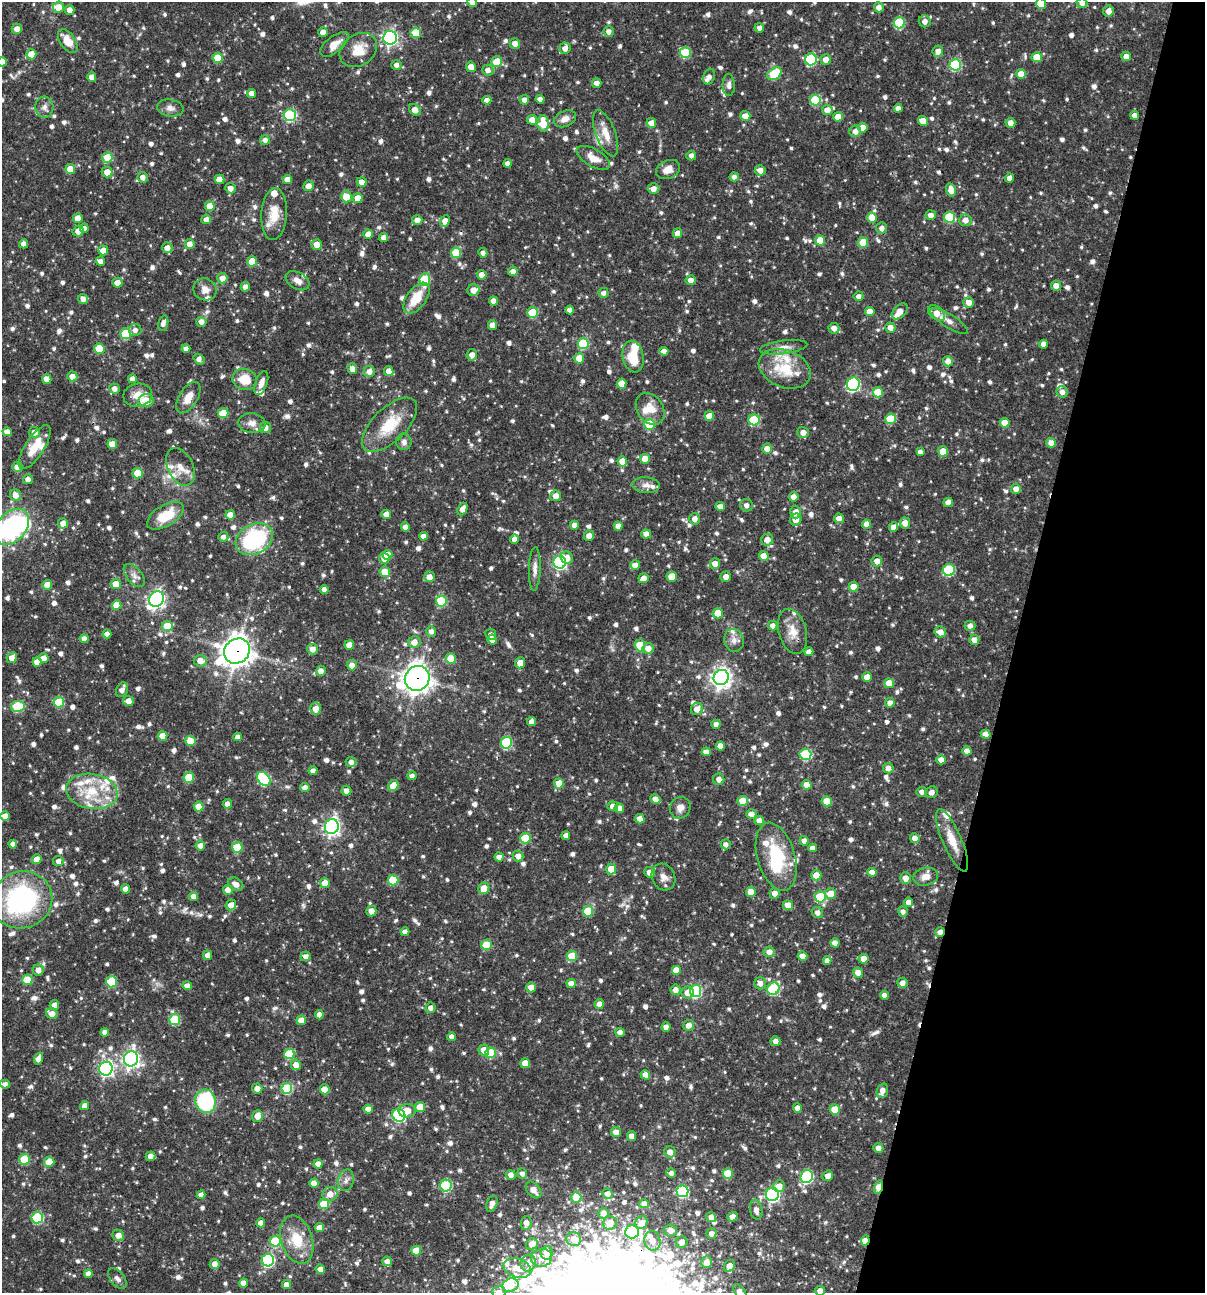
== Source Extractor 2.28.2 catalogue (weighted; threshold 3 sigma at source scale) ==
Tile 8 of 4 x 4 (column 4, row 2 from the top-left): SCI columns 3860-5062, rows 2585-3875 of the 5187 x 5168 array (HDU 1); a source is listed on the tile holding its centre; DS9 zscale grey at full resolution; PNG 1207 x 1295 px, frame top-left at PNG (2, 2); each listed source drawn as its Kron ellipse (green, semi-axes under 4 px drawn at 4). Shown black and unused: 16% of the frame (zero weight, under 3 of 4 exposures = <1% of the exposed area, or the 3 px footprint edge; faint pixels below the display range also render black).
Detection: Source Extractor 2.28.2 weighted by HDU 2 'WHT'; one run over the whole footprint, this tile lists its part. Background 0.064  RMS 0.0036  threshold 0.0161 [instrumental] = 3 sigma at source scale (4.5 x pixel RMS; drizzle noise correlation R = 1.50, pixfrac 1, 0.05/0.05 arcsec/px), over >= 5 px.
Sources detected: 1155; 4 inside a brighter object's white glare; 2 cosmic-ray / hot-pixel residue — neither listed nor drawn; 38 inside a brighter listed object's ellipse — not listed separately; of the other 1111, all 500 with FLUX_AUTO >= 1.57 (the completeness limit of this list) listed and drawn (611 fainter detections not listed), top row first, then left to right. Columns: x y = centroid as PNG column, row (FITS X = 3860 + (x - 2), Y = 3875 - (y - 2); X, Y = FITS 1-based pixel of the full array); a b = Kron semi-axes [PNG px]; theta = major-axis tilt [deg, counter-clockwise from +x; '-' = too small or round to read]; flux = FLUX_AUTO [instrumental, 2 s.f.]
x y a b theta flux
472 2 5 5 - 4.2
1082 3 5 5 - 1.8
1041 4 5 5 - 7.7
59 7 5 5 - 4.1
879 7 5 5 - 2.2
69 10 5 4 - 2.5
1108 11 5 5 - 2.6
925 21 6 6 - 2.3
899 23 5 5 - 18
759 28 5 4 - 1.9
17 29 5 5 - 2.5
609 31 5 5 - 2
323 32 4 4 - 2.4
416 33 5 5 - 9.4
390 38 7 7 - 87
68 41 13 7 -56 6
334 44 17 8 39 4.2
515 44 5 5 - 2.5
565 48 6 5 - 2.3
358 50 20 15 35 7
938 51 6 5 - 2.4
685 53 5 5 - 17
31 54 5 5 - 6.7
1126 56 5 4 - 2.3
1037 57 5 5 - 7.3
218 58 5 5 - 8.4
811 59 6 6 - 30
826 59 5 5 - 2.6
2 62 4 4 - 2.7
497 62 5 5 - 7.3
396 65 5 5 - 1.8
955 65 6 5 - 27
471 67 5 5 - 2.8
488 70 6 5 - 2
774 74 8 5 35 18
1021 74 5 4 - 4.2
92 77 4 4 - 2.9
709 77 8 5 68 1.8
597 83 4 4 - 2.2
729 85 11 6 -89 1.6
251 93 4 4 - 2.4
540 99 4 4 - 2
487 100 4 4 - 2.3
524 100 5 5 - 2.1
815 100 5 5 - 17
44 107 10 9 - 2
170 108 13 8 -10 2.2
898 108 4 4 - 2.4
415 110 6 5 - 3.5
827 110 5 5 - 3
290 115 6 6 - 36
1135 115 4 4 - 2.2
745 116 5 5 - 3.7
838 117 5 5 - 4.2
565 119 11 7 25 2.7
532 120 5 5 - 4.1
923 121 5 5 - 4.6
543 123 8 5 -86 8.2
651 123 5 5 - 3.2
1010 123 5 5 - 2.4
863 128 5 4 - 4.5
855 131 6 5 - 2.3
606 133 24 10 -69 5.3
265 140 5 4 - 1.8
691 156 5 5 - 1.8
107 157 5 5 - 7.6
593 158 19 8 -30 4.2
508 163 4 4 - 1.6
70 169 5 5 - 5.3
668 169 12 9 23 3.7
760 170 5 5 - 2.7
107 172 5 5 - 4.1
143 177 5 5 - 2.2
734 177 4 4 - 1.6
1010 178 4 4 - 2.7
220 179 5 4 - 3.3
287 179 4 4 - 3.4
362 182 5 4 - 2.3
308 186 5 5 - 2.8
230 188 5 5 - 2.2
653 189 6 5 - 2.4
951 190 6 5 - 3.6
346 197 5 5 - 6.2
358 198 5 5 - 3.7
210 206 5 5 - 5.1
274 214 26 13 86 7.3
931 215 5 5 - 2.2
872 217 5 5 - 5.1
950 217 5 5 - 18
78 218 5 4 - 3.7
206 219 5 4 - 2.1
417 220 5 5 - 2.6
965 220 6 6 - 2.7
445 221 6 4 66 3.9
84 228 4 4 - 2.4
882 228 5 5 - 1.8
78 231 5 5 - 2.6
678 233 5 4 - 2.9
368 234 4 4 - 3.2
383 237 4 4 - 2.1
820 241 5 5 - 7.9
863 242 5 5 - 9.2
24 244 4 4 - 2
190 244 5 5 - 2.7
316 244 5 5 - 3.2
167 248 5 5 - 2.7
103 250 5 5 - 3.8
456 253 5 5 - 11
483 253 5 4 - 1.6
100 261 5 4 - 1.9
252 261 5 5 - 8.7
513 271 5 4 - 2.3
482 275 4 4 - 2.4
222 278 5 5 - 3
425 280 6 5 - 20
691 280 5 5 - 2.3
297 281 13 8 -31 2.5
117 283 5 5 - 3
1056 286 5 5 - 3.2
245 287 5 4 - 1.8
205 289 12 11 - 2.8
473 290 6 5 - 3.7
603 293 5 5 - 1.6
859 296 5 5 - 1.8
416 298 18 9 53 9.1
83 299 5 4 - 2.1
493 301 4 4 - 2.9
969 302 5 5 - 3.2
570 310 4 4 - 2.3
870 311 5 4 - 3.4
900 311 9 6 45 3.5
533 312 5 5 - 15
937 313 9 6 -39 4
949 321 21 6 -32 2.6
201 322 5 5 - 2.2
163 323 8 5 77 1.9
492 325 4 4 - 3.4
834 328 5 5 - 2.4
890 328 5 5 - 2.4
135 330 6 6 - 1.8
126 334 5 5 - 13
583 344 5 5 - 23
1043 344 4 4 - 2.3
784 347 24 6 7 3
186 348 4 4 - 1.7
99 349 5 5 - 11
664 351 4 4 - 2.3
472 355 5 5 - 2.4
633 357 16 10 -79 9.4
579 358 5 5 - 7
199 359 6 4 -39 1.7
948 361 5 5 - 2.3
352 369 5 4 - 2.8
785 369 27 18 -21 13
369 371 6 5 - 2.3
389 371 5 4 - 3
72 376 5 5 - 3.2
47 379 5 4 - 3.5
132 379 4 4 - 2.2
245 379 12 10 -18 7.3
261 383 12 5 70 2.5
622 384 5 5 - 3.3
853 384 7 6 - 54
114 389 5 5 - 2.3
878 392 5 5 - 8.2
1062 392 6 5 - 2.2
138 395 14 11 11 4.3
188 398 17 9 58 4.8
146 401 8 6 4 6.8
650 409 17 13 -55 5.9
223 413 5 5 - 10
709 416 5 5 - 4.1
891 419 5 5 - 13
754 420 5 5 - 19
252 423 13 10 -6 2.8
1005 423 5 4 - 4.6
650 424 5 5 - 14
389 425 35 17 44 13
265 428 5 5 - 2.6
7 432 4 4 - 2.3
34 432 5 5 - 2.9
803 432 6 5 - 2.5
404 442 8 7 - 1.6
1051 443 5 5 - 3.3
112 444 5 4 - 5.8
35 447 25 9 57 7.9
767 449 5 5 - 2.7
943 451 5 5 - 7.4
920 452 4 4 - 1.7
645 459 5 5 - 4.4
622 461 5 4 - 5.4
17 467 5 5 - 3
180 467 20 12 -65 4.7
138 473 5 5 - 8.6
28 479 5 5 - 2.2
646 485 14 8 -4 2.4
1016 489 5 5 - 2.6
16 495 6 5 - 3
556 496 5 5 - 2.5
794 497 5 4 - 2.5
948 502 5 4 - 2.3
746 505 6 6 - 1.8
720 507 5 4 - 2.8
462 509 7 4 64 2.6
796 512 6 5 - 2.8
386 514 5 4 - 2.5
230 515 5 4 - 4
165 516 20 10 31 11
839 518 5 5 - 2.7
695 519 6 5 - 2.3
796 519 6 5 - 3.1
63 523 5 5 - 2.7
905 523 5 5 - 3.4
867 524 4 4 - 3.4
574 525 4 4 - 2.3
618 526 4 4 - 2.3
12 527 20 14 48 54
405 527 4 4 - 2.3
893 527 5 4 - 2.3
646 534 5 4 - 2.6
423 536 4 4 - 2.3
589 536 5 5 - 2.3
223 537 5 5 - 1.6
254 539 20 14 28 37
514 539 5 4 - 2.3
767 540 6 6 - 3.8
387 555 5 5 - 4.9
764 556 5 4 - 5
384 558 5 5 - 3
567 558 6 6 - 3.3
877 561 5 5 - 2.7
560 562 6 6 - 67
715 564 5 5 - 3.5
635 565 5 5 - 2.8
535 569 22 6 88 2.4
949 570 6 6 - 26
385 572 5 5 - 6.1
134 575 13 7 -50 2.2
429 577 5 5 - 3.1
672 577 5 5 - 6.2
726 577 5 5 - 2.3
644 578 5 5 - 2.5
116 584 5 5 - 4.8
47 585 5 5 - 4.3
853 587 5 5 - 5.4
324 589 5 4 - 1.7
156 599 8 7 - 130
441 601 5 5 - 16
117 605 5 4 - 5.5
718 613 5 5 - 6.4
167 626 5 5 - 8.5
773 626 5 5 - 2.1
970 626 5 5 - 1.8
431 631 5 5 - 1.6
793 631 23 14 -74 5.7
940 632 6 5 - 2.7
107 634 4 4 - 2.5
491 634 5 5 - 1.6
84 639 4 4 - 2.5
492 640 5 4 - 1.9
734 640 11 9 -74 2.4
974 640 5 5 - 2.5
414 642 6 6 - 3.1
349 645 5 5 - 3.6
640 645 6 5 - 11
648 648 6 5 - 2.6
313 649 5 5 - 2.6
237 651 13 12 - 430
809 652 4 4 - 2
12 658 5 5 - 3.1
44 658 5 4 - 2.7
451 659 5 5 - 7.3
200 661 6 5 - 3.8
37 662 5 4 - 2.9
520 663 5 5 - 3.6
352 665 5 5 - 2.4
321 671 5 5 - 2.4
867 677 4 4 - 3.8
417 678 13 12 - 350
721 678 8 7 - 210
889 683 5 5 - 6.1
122 690 8 5 64 2
129 701 5 4 - 2.9
59 702 5 5 - 15
890 703 5 4 - 2.3
18 706 7 5 8 23
316 709 6 5 - 3.5
697 709 6 6 - 2.7
532 722 4 4 - 2.6
716 724 4 4 - 1.8
985 734 5 4 - 2.4
162 736 5 5 - 6.2
238 737 4 4 - 1.9
190 741 5 5 - 7.7
506 743 6 5 - 26
720 746 4 4 - 2.6
967 751 4 4 - 2.5
706 752 4 4 - 2.3
805 754 6 5 - 25
941 760 5 4 - 2.8
351 762 5 5 - 1.8
888 768 5 5 - 2.2
313 771 4 4 - 1.7
412 776 4 4 - 1.8
189 778 5 5 - 11
264 779 8 5 -45 29
719 779 5 5 - 2
559 783 5 5 - 5.7
807 785 5 4 - 4.6
393 786 6 5 - 4.8
305 788 4 4 - 2.2
92 791 26 17 -10 14
346 791 5 4 - 2.3
922 792 5 5 - 2
932 792 6 5 - 1.8
655 799 5 4 - 2.7
743 801 5 5 - 9.4
827 801 5 5 - 6.4
227 804 5 4 - 1.9
613 806 5 5 - 2.7
199 807 5 4 - 4.5
619 808 5 4 - 2.5
680 808 11 10 - 2.4
751 814 5 4 - 2.7
5 816 4 4 - 2.9
640 819 5 4 - 3.1
759 820 4 4 - 2.4
332 827 7 7 - 120
566 835 4 4 - 2.3
525 838 5 5 - 12
915 838 5 4 - 2.7
952 840 34 9 -67 7.2
804 841 5 4 - 1.9
13 844 4 4 - 2
726 844 5 5 - 1.6
200 846 5 5 - 2.3
237 847 5 5 - 11
813 848 4 4 - 2.2
518 856 5 5 - 2.4
499 857 4 4 - 2.4
776 857 35 19 -74 20
37 859 5 4 - 2.7
58 861 5 5 - 1.7
611 869 5 5 - 7
650 872 5 5 - 2.4
872 872 4 4 - 3.2
816 875 5 5 - 5
663 877 14 11 -64 2.8
926 877 12 9 14 3.2
905 878 6 5 - 2.6
393 880 5 5 - 14
325 883 5 5 - 5.9
236 884 8 6 -33 2.6
484 888 6 5 - 4.8
126 889 4 4 - 2.4
228 890 5 5 - 3.3
751 892 5 5 - 4.5
775 893 5 5 - 2.4
831 894 5 5 - 5.2
194 897 4 4 - 2.4
820 897 5 5 - 19
22 900 30 28 20 57
908 902 4 4 - 2.4
231 905 5 5 - 2.6
788 905 5 4 - 4.5
371 911 5 5 - 2.9
588 911 5 5 - 13
817 912 6 5 - 1.8
903 912 5 5 - 1.6
405 932 4 4 - 2.1
940 932 5 4 - 2.6
835 943 4 4 - 2.4
486 945 5 5 - 11
769 952 5 5 - 2.3
208 955 4 4 - 2.2
306 956 5 5 - 2
572 956 5 5 - 11
802 956 5 4 - 3.5
864 959 5 5 - 3.7
827 961 4 4 - 2.1
38 970 5 5 - 2.5
676 970 5 5 - 4.5
858 973 5 5 - 2.6
27 980 5 5 - 12
111 982 5 5 - 16
760 983 6 5 - 2
902 983 5 5 - 2.2
571 984 5 4 - 2.7
187 986 4 4 - 2.2
531 987 5 5 - 3.3
773 989 7 5 52 30
676 990 5 5 - 2.4
696 991 6 5 - 36
687 993 6 6 - 3.6
884 995 4 4 - 2
599 1004 5 4 - 2.5
54 1005 5 4 - 2.5
430 1008 5 5 - 1.9
52 1014 6 5 - 3.6
319 1015 5 4 - 1.8
175 1020 5 5 - 20
301 1020 5 5 - 4
689 1025 5 5 - 2.7
666 1027 5 4 - 2
105 1032 4 4 - 1.9
620 1032 5 4 - 2.3
452 1037 4 4 - 2.4
775 1041 5 5 - 2.1
484 1050 5 5 - 4.8
491 1053 5 5 - 15
289 1054 5 5 - 14
39 1059 6 4 71 3
131 1059 7 7 - 130
525 1063 5 5 - 4.7
296 1065 5 5 - 2.9
106 1069 7 6 - 87
645 1075 5 4 - 2.7
5 1084 5 4 - 1.7
257 1088 5 5 - 2.4
287 1088 5 5 - 23
325 1089 5 5 - 6
882 1091 7 5 71 2.5
206 1101 12 10 -78 31
85 1106 4 4 - 3
420 1107 5 5 - 6.2
797 1108 4 4 - 2.2
368 1109 4 4 - 2.6
835 1109 5 5 - 7.1
407 1111 8 6 4 4
399 1115 7 6 - 45
257 1116 6 5 - 3.5
616 1132 5 5 - 2.7
631 1136 5 4 - 2.6
878 1148 5 4 - 2.4
670 1152 6 5 - 2.9
151 1156 5 5 - 2.3
24 1159 5 5 - 13
49 1162 5 5 - 6.6
318 1164 4 4 - 2.6
522 1173 5 5 - 1.6
671 1173 5 5 - 1.6
728 1173 5 5 - 8.8
511 1175 5 5 - 2.2
828 1176 6 5 - 2.8
807 1177 7 6 - 40
346 1180 11 7 76 1.7
314 1183 4 4 - 2.9
446 1186 6 5 - 29
779 1186 6 6 - 3.1
879 1187 7 4 76 11
533 1190 9 6 -50 2.4
682 1191 6 6 - 42
330 1194 7 7 - 3.3
608 1194 5 5 - 2.1
201 1195 4 4 - 2.5
772 1195 6 6 - 70
576 1197 5 5 - 8.7
324 1204 5 5 - 12
492 1204 8 5 69 2.4
644 1204 5 4 - 2.4
756 1210 10 6 -79 2.1
603 1213 5 5 - 2.5
711 1217 5 5 - 2.4
733 1217 5 5 - 2.8
37 1218 6 5 - 28
261 1223 4 4 - 2.6
526 1223 7 5 81 2.7
610 1223 7 7 - 3.8
641 1223 7 6 - 3
319 1228 4 4 - 2.9
670 1230 6 6 - 2.6
632 1232 7 6 - 38
711 1234 5 5 - 2.1
118 1235 6 5 - 2.7
574 1239 7 7 - 3.7
297 1240 25 15 -73 10
275 1241 5 5 - 20
652 1241 10 8 -79 3.7
865 1241 5 4 - 7.5
682 1242 6 5 - 2.6
532 1244 6 5 - 2.8
416 1251 5 5 - 7.1
547 1253 7 6 - 3.8
542 1258 10 8 13 3.2
268 1260 6 6 - 46
387 1261 5 4 - 2.3
707 1262 6 5 - 2.7
528 1263 9 7 61 2.5
215 1264 5 5 - 2.5
729 1266 6 5 - 3
517 1268 14 9 -18 4.7
320 1269 5 4 - 2.1
88 1274 4 4 - 2.1
117 1279 12 7 -51 1.7
243 1283 4 4 - 2.7
286 1285 4 4 - 2.3
511 1285 8 6 19 4.3
820 1291 5 4 - 2.4
499 1292 7 6 - 2.2
740 1292 9 5 -53 2.2
Overlapping masked pixels (flux is a lower limit): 6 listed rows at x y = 126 334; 237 651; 417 678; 940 932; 879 1187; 865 1241
Isophote crosses this tile's border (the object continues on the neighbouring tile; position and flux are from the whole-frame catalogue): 8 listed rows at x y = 472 2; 1082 3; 1041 4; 2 62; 12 527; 820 1291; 499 1292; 740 1292